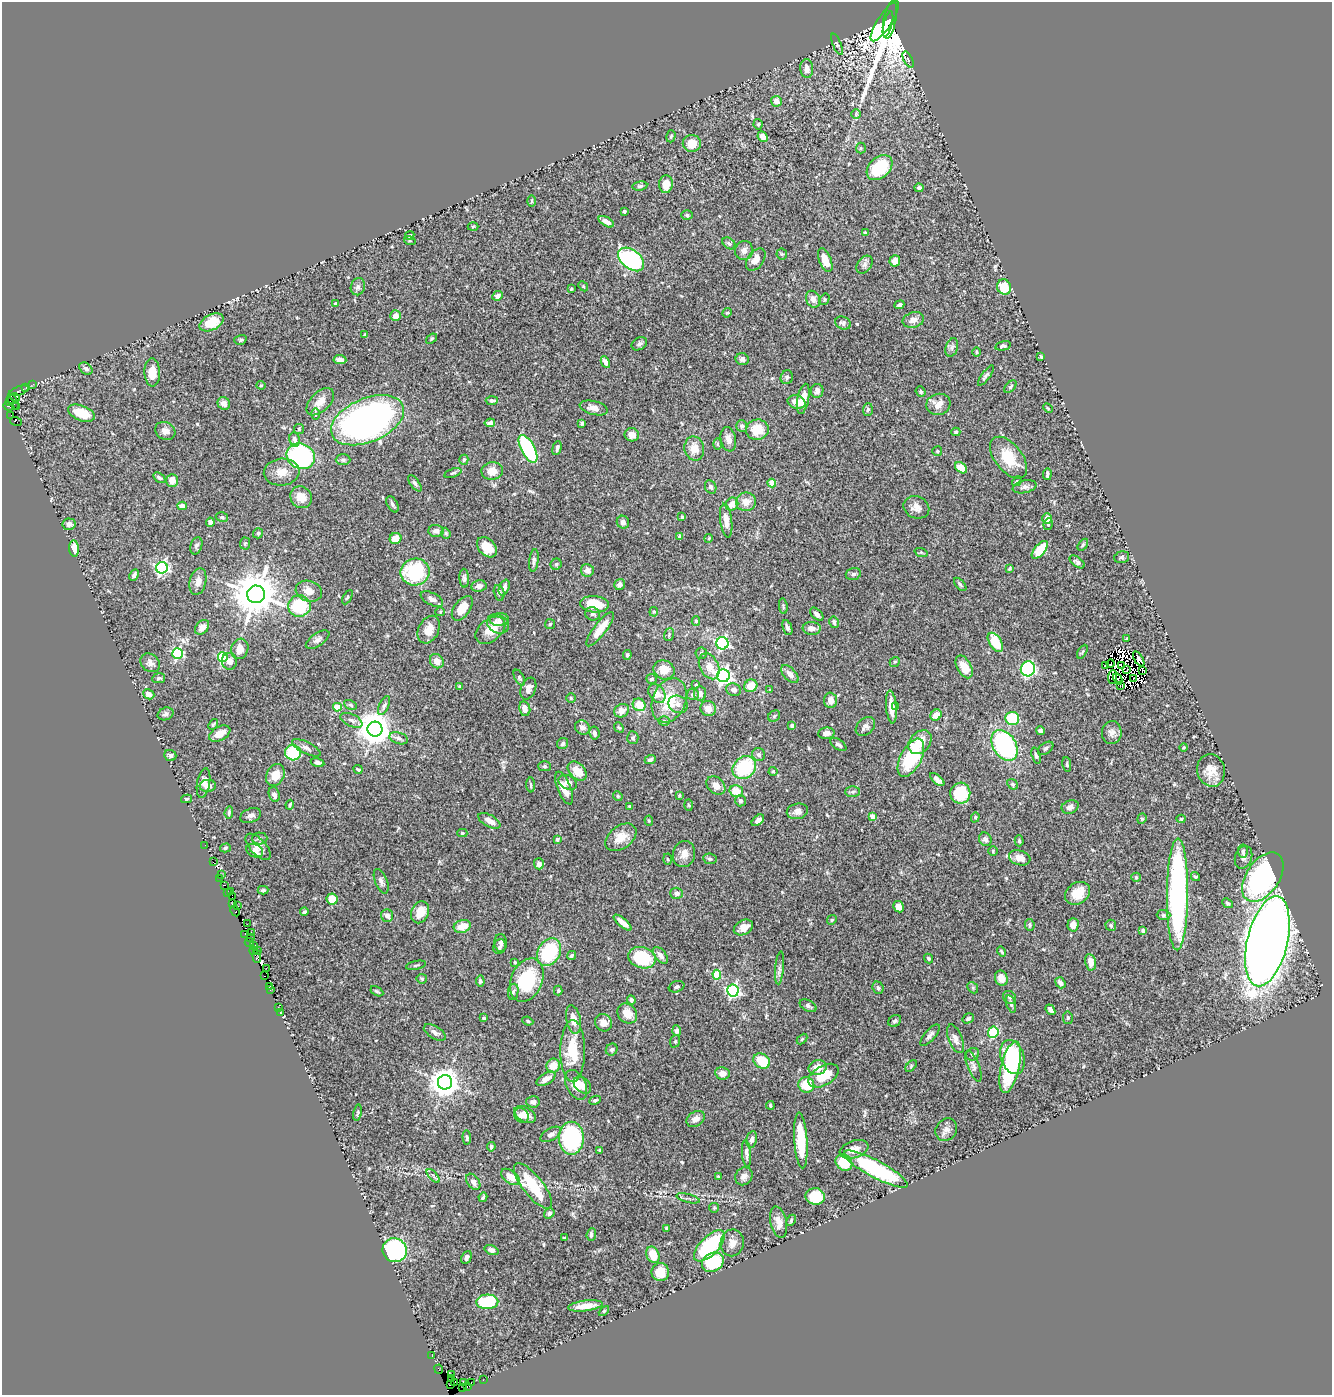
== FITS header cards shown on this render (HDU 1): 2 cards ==
NAXIS1  =                 1330
NAXIS2  =                 1393

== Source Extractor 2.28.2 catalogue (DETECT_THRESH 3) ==
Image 1330 x 1393 px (HDU 1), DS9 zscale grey, 1 PNG px = 1 image px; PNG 1334 x 1397 px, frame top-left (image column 1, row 1393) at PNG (2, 2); each listed source drawn as its Kron ellipse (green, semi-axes under 4 px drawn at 4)
Background 0.495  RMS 0.025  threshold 0.0751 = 3 sigma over >= 5 px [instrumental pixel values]
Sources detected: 555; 7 with non-positive FLUX_AUTO (blend fragments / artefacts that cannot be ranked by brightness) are neither listed nor drawn; of the other 548, the 500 brightest by FLUX_AUTO listed and drawn (48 fainter detections omitted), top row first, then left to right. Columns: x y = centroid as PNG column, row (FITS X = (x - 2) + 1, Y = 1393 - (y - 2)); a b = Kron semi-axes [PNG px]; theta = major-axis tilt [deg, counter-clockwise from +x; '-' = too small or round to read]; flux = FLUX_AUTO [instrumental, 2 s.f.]
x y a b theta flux
890 20 19 6 79 5600
885 21 23 7 57 490
888 24 13 3 76 500
837 44 11 3 -67 3.7
908 60 9 4 -64 2.1
807 68 9 6 -86 10
776 101 5 5 - 9.9
856 114 5 5 - 2.4
758 124 5 4 - 2.7
671 136 6 4 72 2.5
763 137 5 4 - 11
692 143 9 8 - 24
861 148 5 5 - 2.2
880 168 15 10 42 91
666 184 9 7 84 20
640 186 7 4 9 3.6
919 188 4 4 - 4.8
532 201 6 4 89 1.8
624 211 4 3 - 3.9
687 215 6 5 - 2.6
606 222 8 4 -28 13
473 226 5 3 - 1.7
866 233 4 3 - 3.1
410 235 5 4 - 2.9
410 241 6 4 -18 1.8
729 243 7 5 -37 3.8
744 250 9 9 - 8.5
782 254 5 5 - 2.4
631 259 15 9 -38 210
756 260 12 8 54 17
825 260 12 6 -68 21
895 261 5 5 - 13
865 265 10 7 52 6.3
583 286 5 4 - 2
358 287 9 7 70 5.5
1004 287 8 7 - 42
571 289 4 3 - 2
497 296 5 4 - 7.8
813 299 9 7 -65 9.4
824 299 6 4 58 2.2
336 303 3 3 - 1.8
899 305 5 3 - 3.6
727 313 5 4 - 1.9
395 316 5 5 - 11
913 320 11 7 15 9.7
212 322 13 7 27 40
843 323 8 6 -23 5.4
365 335 3 3 - 4.3
432 339 6 4 38 2.5
240 340 6 4 17 2.9
639 344 8 6 32 5.4
1003 346 8 4 13 3.7
952 347 9 6 72 5.2
976 352 5 3 - 1.8
1041 357 4 3 - 2.2
742 359 6 6 - 5.2
340 360 6 4 -4 5.8
605 362 6 4 -62 12
86 369 7 5 -40 5
152 373 14 8 -89 20
986 376 12 3 54 4.5
787 377 7 6 - 3.3
33 384 3 2 - 3.2
261 385 4 4 - 1.7
26 387 3 2 - 9.2
1010 387 7 4 46 3
19 391 10 4 20 48
817 391 7 6 - 7.6
921 392 5 4 - 3.1
15 397 5 4 - 19
803 399 15 6 79 19
492 401 6 4 1 4.9
9 402 3 2 - 4.2
13 402 9 3 -62 31
320 402 17 9 44 19
796 402 9 6 -13 21
224 403 6 6 - 8.8
938 404 12 10 17 18
8 406 5 3 - 33
16 407 2 2 - 2.8
594 408 14 7 -14 14
1048 408 5 4 - 1.9
868 409 6 5 - 2.9
81 413 14 7 -21 41
316 414 6 4 -89 2.3
11 415 2 2 - 3.2
367 420 38 22 23 750
16 422 6 3 -19 17
490 423 5 4 - 6.3
582 423 4 4 - 3
742 426 6 5 - 4.5
299 429 5 5 - 2.2
757 430 11 10 - 33
165 431 10 8 -28 9.4
956 432 4 4 - 2.2
632 435 7 6 - 14
294 439 7 5 -80 6.7
728 439 12 7 -79 10
718 444 6 4 -90 2.2
557 448 7 4 74 5.2
528 449 15 7 -62 180
694 449 12 9 -78 21
937 451 5 5 - 2.7
301 456 14 12 -24 290
1008 458 24 13 -51 46
343 460 7 5 1 3.7
464 460 5 4 - 3.2
961 468 6 5 - 25
492 471 11 9 10 18
282 472 18 13 4 22
453 473 9 4 19 3
1047 474 6 3 86 4.3
159 478 7 4 -33 4
172 480 6 5 - 14
1017 481 5 4 - 2.2
415 483 10 4 -53 3.9
772 483 4 4 - 33
711 487 7 5 -64 5.3
1024 487 12 6 12 6.4
301 497 11 10 - 21
746 502 10 9 - 16
392 504 9 5 -59 4.2
732 504 7 6 - 14
182 506 5 4 - 9.3
916 507 13 11 -23 13
222 517 6 4 -15 2.7
682 517 3 3 - 2.4
1047 518 5 5 - 12
726 521 17 6 -83 15
210 522 5 4 - 9.5
623 522 6 6 - 5.9
69 524 6 6 - 6.8
1048 524 6 4 79 2.6
436 531 7 6 - 6.1
258 533 5 5 - 4.1
446 533 6 4 -69 2.4
680 537 4 4 - 7.1
396 538 6 5 - 20
709 538 4 3 - 1.7
245 543 6 5 - 2.3
1083 545 7 4 53 2.7
196 546 9 5 73 3.8
487 547 12 8 -46 30
74 549 8 5 -84 20
1040 550 11 5 50 55
921 552 7 4 -19 2.5
1122 557 8 5 16 2.8
534 560 11 4 84 5.4
1077 562 8 4 -37 4.2
556 564 5 5 - 2.9
162 568 6 6 - 340
1010 568 4 4 - 2.2
587 570 6 6 - 8.7
415 572 14 13 - 120
853 574 8 5 15 4.1
134 575 6 3 62 5
464 578 9 4 -87 4.2
198 582 13 8 76 12
619 584 6 5 - 7.1
960 584 8 4 -49 3.5
479 586 7 5 10 8.8
504 588 8 5 67 9.1
309 591 13 10 -16 17
499 593 8 5 -77 4
256 594 9 8 - 7100
347 597 8 3 60 2.4
432 599 12 6 -27 8.4
595 604 14 8 -5 41
299 606 11 10 - 89
783 606 8 3 -79 2.3
462 608 14 8 55 26
440 612 5 4 - 2
654 612 5 4 - 2.1
593 614 7 6 - 4
817 614 8 4 -45 8
499 619 9 6 7 5.4
696 621 5 4 - 2.8
834 622 6 4 -77 4.6
498 624 11 9 -31 9.6
550 624 5 5 - 2.7
202 627 8 6 48 12
787 628 8 4 -68 4.4
812 628 9 6 -3 11
600 629 21 6 52 31
429 630 14 10 62 19
490 630 17 11 38 27
669 635 6 5 - 2.5
1127 639 3 3 - 2.2
318 640 13 6 34 7.2
995 642 10 6 -57 59
722 643 6 6 - 270
240 649 10 8 73 18
1082 652 8 3 60 2
177 653 5 5 - 180
701 653 6 5 - 4
627 655 5 4 - 2.6
223 657 5 5 - 150
1139 659 8 4 -57 6.6
229 661 8 7 - 10
437 661 7 6 - 12
895 662 5 4 - 2.3
150 663 10 8 -41 8
1110 663 4 3 - 2
1105 665 3 2 - 2.1
1122 665 3 2 - 2.7
709 666 14 9 -62 18
964 667 12 7 -61 28
1028 669 7 7 - 190
664 670 11 9 -27 24
1127 670 3 2 - 2.4
1143 671 3 2 - 4.9
790 674 11 6 -45 12
723 676 6 6 - 560
1113 677 7 4 84 1.9
159 678 6 5 - 3.7
519 678 9 4 -62 3.2
652 679 5 5 - 3.8
1118 679 6 2 -62 1.8
1133 679 4 2 - 2.5
696 685 4 4 - 1.9
1120 685 3 2 - 2.1
751 686 7 6 - 25
460 687 4 3 - 3.2
528 689 11 7 68 11
733 690 8 6 -19 6.9
770 690 4 4 - 1.8
657 693 10 7 -52 16
700 693 7 6 - 5.9
149 694 6 5 - 11
693 694 6 6 - 4.3
571 698 5 4 - 2.3
669 700 23 16 67 53
831 700 8 6 -86 13
678 704 10 8 -27 7.4
350 705 7 4 -27 3
384 705 10 4 66 4.5
639 705 7 6 - 31
337 707 4 4 - 30
891 707 16 5 -85 21
896 707 4 3 - 2.3
525 709 7 5 -78 14
708 709 8 7 - 14
622 711 8 6 31 12
165 714 8 6 24 5.1
936 715 6 5 - 16
774 716 6 5 - 2.6
1012 718 7 6 - 70
351 720 12 6 -26 6.4
664 721 5 4 - 2.6
213 724 6 3 51 2.1
792 725 4 3 - 6.8
619 727 5 4 - 2.2
865 727 11 8 42 7.1
582 728 8 7 - 9.2
375 729 7 7 - 3800
1040 731 4 4 - 4.7
594 733 6 5 - 7.3
826 733 8 5 5 9.2
1112 733 11 10 - 9.6
220 734 11 7 29 19
399 738 9 5 -18 5.2
633 738 6 5 - 3.7
920 742 13 10 49 27
563 744 6 5 - 4.2
838 745 9 5 -32 5.1
1005 745 17 11 -56 230
1184 747 4 4 - 2.2
306 748 16 6 -26 7.5
1046 748 8 5 35 3.7
293 753 8 7 - 90
170 755 6 5 - 4.4
759 755 6 6 - 5
1036 756 8 4 -71 3.3
911 758 21 10 63 110
650 760 6 3 24 4
318 763 7 4 -13 4.4
1067 764 7 4 -82 2.5
544 766 6 5 - 2.7
744 768 12 10 40 110
358 769 5 3 - 2.2
1211 770 16 14 -76 23
577 771 11 7 -43 25
773 771 4 4 - 2.1
275 775 11 8 63 22
937 779 8 4 -41 6.8
568 782 10 7 -28 9.8
204 783 15 6 80 11
1013 784 6 4 -41 2.4
531 785 7 3 -88 2.4
716 785 10 7 -41 15
208 786 8 6 3 12
564 788 17 6 -68 21
736 791 7 6 - 25
853 792 7 5 3 3.5
960 793 10 10 - 76
274 794 8 5 -72 6.2
679 795 3 2 - 2
618 796 5 4 - 2.1
186 799 5 4 - 2.5
740 801 5 5 - 4
290 805 5 2 - 2.4
689 805 6 3 -88 2
629 806 4 3 - 2.1
1070 807 9 6 21 7.1
797 811 11 7 12 8.9
229 812 6 3 84 2.5
251 816 11 7 21 6.3
872 817 4 4 - 22
975 817 5 4 - 2.4
1142 819 5 4 - 2.3
1181 819 4 4 - 2.4
758 820 7 4 39 7.8
489 821 12 6 -29 13
649 821 5 4 - 1.8
462 833 5 4 - 1.9
621 837 17 11 36 25
260 839 7 6 - 3.1
557 839 4 3 - 3.4
985 839 7 6 - 5.2
1019 841 5 4 - 2.3
205 845 2 2 - 2.2
258 847 16 8 -47 14
225 848 5 4 - 2.6
255 851 9 6 -24 12
993 851 5 5 - 2.3
1243 851 7 5 -86 3
684 854 13 11 72 14
1244 857 12 8 70 7.4
1020 858 11 7 -17 16
667 859 5 3 - 2
710 859 7 5 -9 3.5
213 862 2 2 - 2.5
539 864 5 5 - 5.8
221 875 4 2 - 6.2
1136 877 5 4 - 1.9
1195 877 5 3 - 3
1263 877 28 16 56 350
220 878 3 2 - 5.5
381 881 13 6 -68 6.1
224 885 4 2 - 11
263 890 5 4 - 2.7
230 891 4 2 - 5.4
227 893 3 2 - 11
677 893 6 5 - 5.7
1077 893 13 10 34 29
1178 894 56 10 89 470
232 897 2 2 - 5
332 899 6 5 - 24
1227 903 6 3 -43 3.3
233 904 3 3 - 12
238 906 3 2 - 4.9
898 907 6 5 - 13
235 911 6 3 -61 27
304 912 4 3 - 3.2
420 912 11 8 65 24
1163 915 7 5 -2 3.1
387 916 6 6 - 9.6
832 920 5 4 - 2.4
623 923 11 4 -40 14
247 924 2 2 - 5.9
1030 925 6 4 -84 3.2
1073 925 7 5 88 13
1111 925 5 5 - 2.7
462 926 8 6 17 20
743 927 10 7 28 16
1143 931 4 4 - 6.1
251 932 2 2 - 7.5
245 934 2 2 - 3.2
250 937 2 2 - 14
1267 941 46 20 76 2800
249 942 4 3 - 55
501 943 9 6 -89 5.8
253 945 2 2 - 5.7
500 947 7 6 - 4.8
253 950 4 3 - 19
257 950 4 2 - 16
1001 951 5 3 - 2.3
549 952 15 11 60 110
572 955 5 4 - 2.8
660 955 10 5 -51 8.8
257 956 7 4 -88 13
642 958 14 10 -16 82
928 958 5 4 - 3
515 962 3 2 - 1.9
1090 962 8 5 -80 15
416 965 10 3 12 2.8
266 968 2 2 - 4.4
780 968 17 4 85 5.9
717 975 5 4 - 64
264 976 3 2 - 4.3
1001 978 8 6 -70 15
422 979 5 4 - 2.3
527 980 22 15 66 110
480 981 5 4 - 4
1060 983 6 4 -51 8.5
270 987 4 3 - 13
677 987 8 5 20 4.5
878 988 6 5 - 3.7
973 988 6 4 -47 2.7
271 990 4 2 - 19
377 991 7 3 -30 2.3
558 991 5 3 - 2.5
733 991 6 6 - 330
513 992 8 5 80 4.3
1009 997 7 6 - 3.6
631 1000 4 4 - 4.2
1011 1004 9 4 -73 4.1
808 1006 9 5 -28 4.1
278 1008 3 2 - 12
1050 1010 6 4 -52 5.6
281 1013 3 2 - 15
627 1014 11 9 -48 21
483 1018 3 3 - 3.7
968 1018 6 4 31 3.5
1068 1018 6 5 - 3.2
573 1019 14 7 -78 17
528 1021 5 3 - 2.3
895 1021 7 5 36 3.8
603 1023 9 8 - 12
677 1031 5 4 - 6.3
435 1032 12 6 -31 7.3
993 1032 6 5 - 91
930 1035 13 5 49 6.4
802 1039 6 4 45 2
955 1039 15 7 -69 10
675 1041 6 5 - 2.4
612 1050 6 5 - 4.1
573 1051 31 12 89 61
973 1054 7 6 - 4.2
1012 1057 17 11 -71 130
762 1061 9 7 -35 50
553 1066 7 6 - 17
911 1066 7 4 47 2.5
973 1066 16 5 -68 6.5
1010 1067 26 9 77 130
818 1068 9 7 14 19
722 1073 7 6 - 11
823 1076 17 9 31 41
546 1079 10 5 31 10
445 1082 7 7 - 2600
576 1085 16 9 -64 20
582 1085 10 7 -45 15
806 1085 8 7 - 45
595 1100 6 4 26 2.9
533 1102 7 5 -5 4.5
770 1105 4 3 - 2.5
357 1113 8 3 80 2
525 1114 12 7 -29 15
521 1115 8 6 -51 9.1
696 1119 10 7 32 10
946 1130 12 10 55 8.7
551 1134 11 6 31 6
467 1137 7 4 -84 3.4
571 1138 16 12 90 210
752 1139 8 5 79 5.5
801 1140 28 6 -86 69
491 1147 5 4 - 3.1
854 1149 15 8 18 18
600 1150 3 3 - 3.4
746 1154 13 4 -84 5.6
844 1162 9 7 -41 52
876 1169 36 8 -28 180
433 1176 8 3 -46 3.2
719 1176 4 2 - 1.9
744 1176 9 8 - 8.1
510 1177 10 6 -37 23
473 1182 9 6 -55 6.3
533 1186 28 10 -52 85
815 1196 10 8 -10 55
483 1197 4 3 - 3.1
688 1198 12 3 -14 3.6
714 1208 5 4 - 2.1
549 1213 6 4 36 4
791 1220 6 4 65 2.2
779 1222 16 8 -77 15
667 1228 4 3 - 4.7
591 1234 6 4 84 5.2
565 1238 4 2 - 2.3
732 1243 13 11 79 14
709 1246 20 9 45 150
395 1250 12 11 - 190
491 1250 7 4 -18 5.4
653 1255 8 6 -68 26
466 1257 7 5 62 5.7
713 1262 11 9 29 86
660 1272 9 8 - 32
487 1302 11 7 3 95
585 1306 17 5 7 20
604 1311 6 3 44 1.8
432 1356 3 2 - 1.9
439 1369 4 2 - 8.6
452 1375 2 2 - 4.1
452 1378 3 3 - 11
483 1380 2 2 - 2.5
455 1382 3 2 - 9.7
471 1382 2 2 - 14
464 1383 3 2 - 2.3
451 1384 2 2 - 3.3
467 1386 3 3 - 8.9
463 1387 3 2 - 20
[48 fainter detections neither listed nor drawn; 7 non-positive-flux detections neither listed nor drawn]